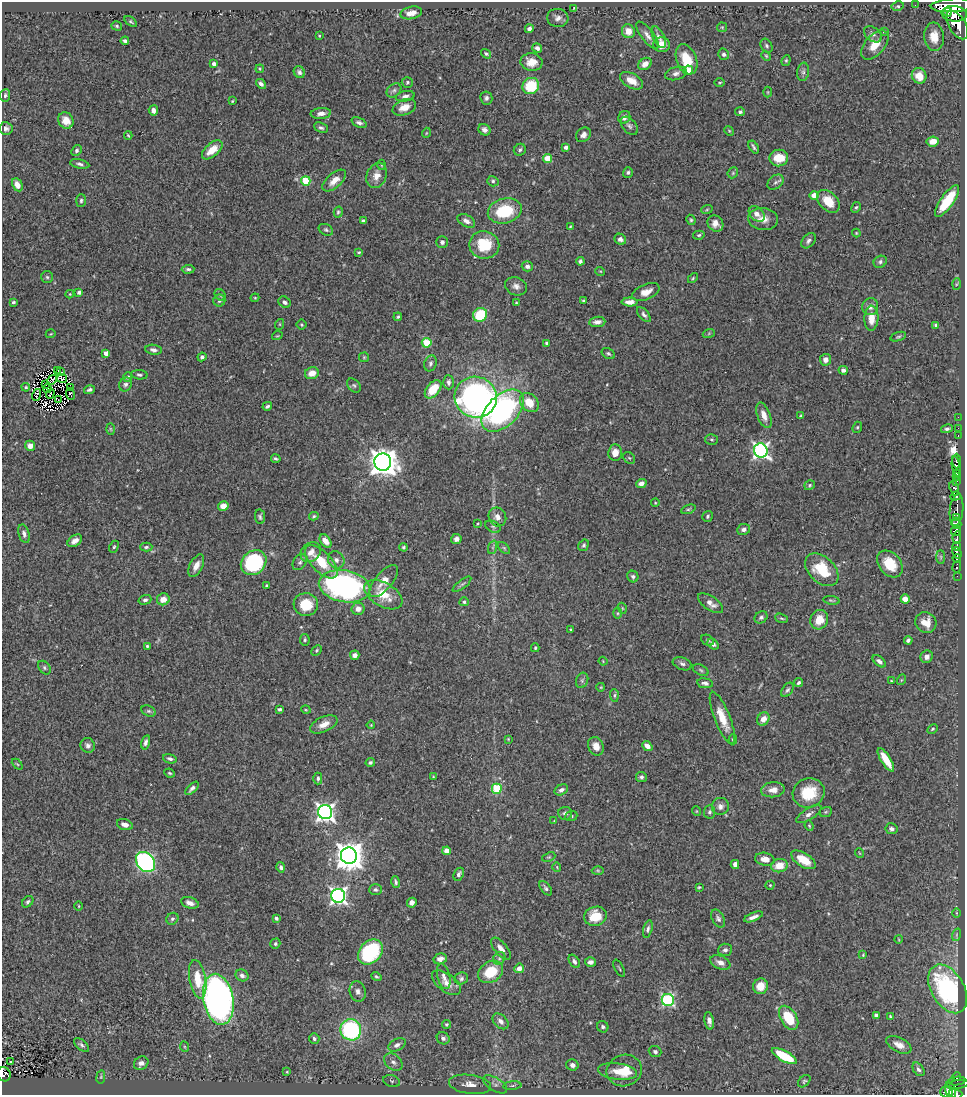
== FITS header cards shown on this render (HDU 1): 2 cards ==
NAXIS1  =                  963
NAXIS2  =                 1093

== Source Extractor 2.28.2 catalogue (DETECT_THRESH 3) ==
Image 963 x 1093 px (HDU 1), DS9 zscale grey, 1 PNG px = 1 image px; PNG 967 x 1097 px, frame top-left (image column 1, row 1093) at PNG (2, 2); each listed source drawn as its Kron ellipse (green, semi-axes under 4 px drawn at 4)
Background 0.702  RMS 0.025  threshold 0.0765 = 3 sigma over >= 5 px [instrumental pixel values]
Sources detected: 413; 2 with non-positive FLUX_AUTO (blend fragments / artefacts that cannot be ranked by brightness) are neither listed nor drawn; the other 411 listed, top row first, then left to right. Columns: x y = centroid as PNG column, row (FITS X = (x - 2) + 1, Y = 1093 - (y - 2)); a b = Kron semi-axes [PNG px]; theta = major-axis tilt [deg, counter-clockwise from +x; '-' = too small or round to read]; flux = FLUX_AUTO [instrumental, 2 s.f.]
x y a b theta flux
915 5 2 2 - 8.3
953 5 22 6 3 3200
898 6 6 4 11 2.7
574 8 3 2 - 1.2
948 12 4 4 - 570
411 13 11 6 13 16
954 14 13 7 -6 2600
558 18 10 9 - 9.3
131 22 7 4 -38 2.6
957 25 16 8 -58 2300
117 26 5 4 - 2.3
722 27 5 4 - 1.9
529 29 4 4 - 6.2
628 31 7 6 - 15
884 31 3 2 - 1.8
873 34 10 7 -36 6.2
647 35 16 6 -53 9.7
319 36 3 2 - 1.6
659 37 12 5 -64 8.1
934 37 14 10 -84 22
125 41 4 3 - 3.8
662 45 8 7 - 23
875 45 17 9 48 26
767 46 7 5 -59 3.7
537 48 5 4 - 5.1
486 54 6 4 -38 3.1
724 54 6 5 - 4.3
766 56 5 4 - 2.1
686 59 16 10 -69 41
786 60 5 4 - 2.4
532 62 11 9 -8 20
214 64 4 4 - 6.5
645 64 7 5 36 12
260 69 4 4 - 1.9
689 70 4 4 - 17
299 72 6 5 - 4.7
803 72 9 6 81 5
676 73 11 6 16 7.1
919 76 8 7 - 24
632 81 12 7 -30 18
407 82 5 5 - 2.9
720 82 5 3 - 1.8
261 84 5 4 - 6
531 86 8 8 - 75
394 90 8 6 42 4.7
768 92 5 3 - 1.7
5 95 6 5 - 4
405 96 9 5 11 5.8
486 98 6 6 - 5.2
232 101 3 3 - 1.4
404 107 12 7 20 16
153 110 5 4 - 7.3
740 112 5 4 - 3.5
321 113 10 5 6 9.6
624 117 7 5 58 8.4
66 120 8 7 - 19
359 123 8 4 -23 5.3
629 126 10 6 -49 5.6
6 128 7 6 - 5.8
321 128 7 5 -22 3.7
484 130 6 5 - 6
729 131 5 4 - 1.8
426 133 5 3 - 1.4
128 135 4 2 - 1.9
583 135 8 6 38 8.9
933 141 6 5 - 15
566 147 4 3 - 5.7
754 147 7 3 -58 3.9
212 150 12 6 40 26
520 150 6 5 - 3.5
76 151 6 5 - 3.6
548 158 4 4 - 40
779 158 9 8 - 36
80 164 10 4 -12 4.6
381 165 5 3 - 1.8
628 172 5 5 - 4.1
733 173 6 5 - 2.6
377 176 13 9 66 17
334 180 14 7 40 18
306 181 5 4 - 68
493 181 6 5 - 3.2
775 182 9 6 40 5.6
17 185 7 5 -62 12
814 195 4 4 - 25
81 200 6 5 - 3.4
828 201 13 9 -46 33
947 201 19 6 55 65
856 207 5 4 - 2.8
707 209 6 3 20 2.2
505 211 17 12 14 79
338 212 5 4 - 3
757 214 9 6 -42 9.8
763 219 15 11 -6 17
691 220 5 4 - 2.6
363 221 4 4 - 4
466 221 9 5 -29 8.5
715 223 9 7 -46 11
570 227 4 3 - 1.7
326 230 7 5 -28 3.5
856 233 4 4 - 1.7
699 235 6 4 16 2.8
620 239 6 5 - 7.9
808 241 8 6 48 5.3
442 242 6 5 - 5.2
484 245 15 14 - 63
359 252 3 3 - 1.9
580 261 4 4 - 3.8
880 262 7 5 34 4
527 266 5 5 - 5.6
188 269 6 4 3 3.8
600 271 5 3 - 1.5
47 277 6 6 - 3.4
693 278 6 3 46 2.1
956 284 6 4 87 2.1
516 286 11 9 -23 9.4
79 292 4 4 - 4.8
646 292 14 7 23 15
70 294 4 4 - 1.6
220 295 6 5 - 2.7
255 298 4 4 - 1.7
219 301 6 6 - 4.4
584 301 3 3 - 2.1
13 302 3 3 - 2.7
284 302 7 5 -40 5.3
630 302 8 4 1 12
516 303 3 2 - 1.6
870 307 8 8 - 8.5
480 315 7 6 - 70
644 315 9 4 -49 4.9
398 317 4 3 - 2.4
871 318 12 7 88 21
597 322 8 5 5 9
280 324 5 3 - 1.6
302 325 5 5 - 2.1
936 325 4 3 - 4.8
709 333 6 4 20 1.9
51 334 5 3 - 1.5
277 336 5 3 - 1.4
898 337 8 4 19 2.6
427 343 5 4 - 58
547 343 3 3 - 3.2
153 350 8 5 -8 5.7
106 353 4 4 - 13
608 353 7 5 -31 3.5
202 357 4 4 - 3.8
364 357 5 5 - 2.1
826 360 6 5 - 11
430 363 8 6 70 5.1
843 370 4 4 - 6.1
57 371 3 2 - 2.7
61 372 3 2 - 2.7
312 373 7 6 - 19
139 375 8 4 -6 3.5
128 377 5 4 - 4.9
62 378 5 3 - 0.88
52 380 5 2 - 1.2
448 382 7 5 -88 5.4
125 384 7 6 - 4.9
46 385 2 2 - 2.4
354 385 8 5 -47 3.8
26 387 4 3 - 2.4
71 387 4 3 - 3.3
47 389 4 2 - 0.87
433 389 10 6 51 45
89 390 5 3 - 3.9
50 394 5 2 - 2.5
71 394 6 3 -70 0.099
36 395 6 2 73 0.2
476 397 21 20 - 620
58 400 2 2 - 0.26
529 402 11 8 -48 31
267 406 5 4 - 3.8
503 411 25 15 45 350
764 415 13 6 -70 17
801 416 4 3 - 2.9
958 417 2 2 - 12
857 427 6 4 68 2.5
958 428 2 2 - 6.6
110 429 6 4 -88 2.2
947 429 6 4 14 3.7
958 436 3 2 - 20
712 439 6 5 - 3
30 446 5 5 - 11
761 450 7 6 - 530
615 452 8 7 - 14
629 458 6 5 - 2.5
276 459 5 3 - 3
956 461 7 3 -90 360
383 462 9 8 - 2400
956 466 10 4 -79 660
957 473 3 3 - 180
956 477 4 3 - 270
956 481 3 3 - 110
641 483 5 4 - 8.1
810 485 5 4 - 2.9
954 488 8 4 -75 340
955 496 5 4 - 140
655 503 4 3 - 1.3
223 506 5 5 - 16
688 509 7 4 20 2.7
956 510 16 6 84 530
314 516 5 4 - 2.5
707 516 5 5 - 3.1
260 517 7 5 -82 3.7
497 517 9 8 - 12
957 518 3 2 - 61
956 523 6 5 - 290
478 524 3 2 - 1.6
493 527 8 5 -29 3.6
744 529 6 5 - 6.1
956 531 5 5 - 920
24 534 9 5 -73 6.4
957 537 6 3 80 380
456 539 5 5 - 6.8
75 541 8 5 34 9.7
326 541 7 5 -52 14
584 545 6 4 57 3.5
957 546 4 3 - 320
114 547 6 4 62 2.7
146 547 6 4 2 3.6
403 547 4 4 - 2.7
493 547 7 4 72 3.6
504 548 7 4 -45 3.1
311 552 11 9 43 13
957 553 6 3 -67 520
941 557 7 4 -90 3.2
957 558 4 3 - 310
336 560 9 8 - 7.9
300 562 9 6 53 4.6
321 562 21 10 -46 51
254 563 14 11 41 150
890 564 15 11 -49 44
196 566 12 6 62 14
957 567 5 3 - 71
822 570 19 13 -44 62
957 576 2 2 - 6.1
633 577 6 5 - 4.1
384 581 20 8 50 20
462 584 11 3 37 3.6
266 586 3 3 - 2.1
344 586 26 16 -10 470
383 595 21 11 -30 39
163 599 6 6 - 16
905 599 4 4 - 21
145 600 6 4 16 4
831 600 8 3 -8 2.5
464 602 4 4 - 3.3
711 603 14 6 -35 13
306 605 12 11 - 45
622 608 5 3 - 1.8
358 609 6 6 - 11
618 613 6 4 89 2.2
761 617 7 5 40 5.2
782 618 7 4 -19 2.6
819 620 10 8 64 27
926 623 11 10 - 21
571 629 3 2 - 1.9
305 640 5 5 - 3.1
708 640 7 5 -28 3.1
908 640 4 3 - 4.5
713 644 6 4 -41 5.1
147 646 3 3 - 2.1
535 648 4 3 - 2
316 650 6 4 43 2.4
355 655 5 4 - 7.1
927 657 6 6 - 7.7
603 661 4 3 - 1.2
879 661 8 4 -40 5.8
682 664 10 6 -21 5.4
44 668 7 5 -53 3.6
701 670 8 5 -28 3.4
582 680 8 6 70 4.2
901 680 5 3 - 1.6
891 681 4 3 - 1.8
705 683 8 5 -8 5.4
799 683 5 4 - 3.8
601 687 4 3 - 1.4
787 690 8 5 56 3.8
614 695 6 4 -87 3
279 709 4 3 - 3
306 710 5 3 - 1.5
149 711 7 5 -25 3.1
722 718 28 8 -68 32
763 719 7 6 - 14
324 724 14 7 24 17
371 725 4 3 - 1.5
932 729 6 4 29 2.2
508 739 3 3 - 1.4
733 739 5 4 - 2.2
146 742 7 4 75 5.9
88 745 7 7 - 6
596 746 9 7 -67 14
647 746 5 4 - 11
170 759 7 4 -13 5.5
886 760 13 5 -58 33
370 762 5 4 - 3.6
17 764 6 4 -44 1.9
170 773 5 3 - 2.1
433 777 3 2 - 1.4
641 777 5 5 - 4.2
318 778 6 4 90 3.9
192 788 8 4 45 5.9
497 789 5 5 - 77
561 790 7 5 29 5.8
773 790 12 7 6 14
809 793 16 14 22 58
720 806 8 8 - 7.7
696 811 5 3 - 1.3
325 812 7 7 - 840
709 812 6 5 - 3.8
826 812 6 5 - 2.4
565 813 7 6 - 5
809 814 14 6 31 8.6
571 816 6 5 - 3.1
554 821 3 3 - 1.3
125 825 8 5 -17 10
809 826 5 4 - 1.9
892 829 6 5 - 5.7
447 851 4 4 - 27
859 853 5 3 - 1.3
349 856 8 8 - 2600
549 857 7 4 23 2.5
765 859 10 6 -11 15
803 860 14 7 -32 31
145 862 11 8 -50 510
735 864 4 4 - 9.2
779 866 8 6 15 25
281 867 5 4 - 4.7
557 867 5 3 - 1.3
598 870 6 4 -1 2.4
459 874 7 4 64 5.2
396 882 6 4 -74 3.3
770 885 4 4 - 2
699 887 3 3 - 1.8
546 888 8 4 -54 4.5
375 890 6 5 - 3.9
338 896 7 7 - 630
28 902 6 5 - 4
190 903 9 5 -17 8.8
412 903 5 4 - 8.9
79 906 5 3 - 1.5
957 913 5 3 - 2.1
595 916 11 9 16 40
753 917 10 4 22 7.7
276 918 4 3 - 3.5
172 919 6 5 - 3.9
718 919 9 6 -62 5.4
648 929 9 4 75 4
956 935 6 4 72 2.6
898 939 4 2 - 1.1
275 944 5 4 - 2.6
501 949 13 6 -50 13
725 950 7 6 - 5.2
370 952 14 10 46 140
863 955 4 3 - 1.8
499 958 7 5 48 4.1
440 959 7 5 15 8.3
574 961 7 4 -56 4.9
590 962 5 4 - 5.6
720 962 10 6 -25 11
519 968 5 4 - 13
619 968 9 2 -62 1.9
491 972 13 10 34 55
242 975 6 5 - 7.3
444 976 13 6 -76 6.9
376 977 5 3 - 2.7
461 978 7 6 - 4.2
198 979 19 8 -80 41
446 983 17 9 -36 16
760 986 8 7 - 24
948 989 26 16 -60 250
358 991 10 8 -76 8.1
218 999 26 15 -79 1100
668 1000 6 6 - 230
876 1015 4 4 - 5.3
890 1016 4 3 - 1.9
789 1018 13 8 -58 68
501 1021 9 6 -44 9.5
709 1021 9 4 -81 8.3
447 1024 4 4 - 3.1
603 1027 6 5 - 4.5
351 1030 10 10 - 210
443 1038 6 6 - 5.5
314 1039 5 5 - 4.2
82 1045 9 4 -41 4.1
397 1045 9 6 27 8
899 1045 13 7 -26 14
185 1047 5 3 - 1.6
655 1052 6 5 - 4.2
784 1056 14 5 -28 79
11 1061 3 3 - 3.3
393 1062 10 7 -39 9
141 1063 7 6 - 8.7
572 1065 6 5 - 8
918 1069 7 5 -55 5
624 1070 18 15 20 37
287 1072 3 3 - 1.5
617 1072 20 8 -7 21
4 1074 7 6 - 120
957 1076 4 3 - 7.5
101 1077 7 3 82 2
392 1081 8 5 -17 4.5
804 1081 7 5 45 3
957 1081 8 2 7 20
470 1084 21 9 -8 19
495 1084 13 6 -32 8.1
957 1084 12 4 7 35
512 1086 9 3 5 2.7
950 1091 9 5 -77 270
946 1092 6 5 - 260
956 1094 7 4 -17 200
At the frame edge (FLAGS 8, measured only in part): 2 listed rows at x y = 4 1074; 956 1094
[2 non-positive-flux detections neither listed nor drawn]